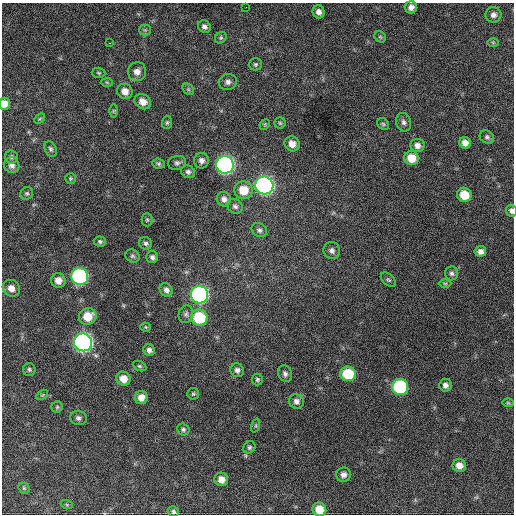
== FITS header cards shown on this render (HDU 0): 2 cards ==
NAXIS1  =                  512 / Axis length
NAXIS2  =                  512 / Axis length

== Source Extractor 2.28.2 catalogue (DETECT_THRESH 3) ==
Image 512 x 512 px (HDU 0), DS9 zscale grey, 1 PNG px = 1 image px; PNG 516 x 516 px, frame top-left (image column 1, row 512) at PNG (2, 3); each listed source drawn as its Kron ellipse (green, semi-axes under 4 px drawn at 4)
Background 927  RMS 25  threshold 74.1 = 3 sigma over >= 5 px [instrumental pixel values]
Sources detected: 95; all 95 listed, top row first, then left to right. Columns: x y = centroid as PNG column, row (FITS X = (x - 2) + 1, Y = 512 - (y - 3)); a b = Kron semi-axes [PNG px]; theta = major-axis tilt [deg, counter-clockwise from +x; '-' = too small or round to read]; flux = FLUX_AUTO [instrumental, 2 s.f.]
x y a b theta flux
246 7 2 2 - 3200
411 7 6 6 - 8700
319 12 6 6 - 7700
493 15 8 7 - 7300
204 27 7 6 - 5800
145 30 5 5 - 3100
380 37 6 5 - 2600
221 38 6 5 - 2800
493 42 6 4 -1 1900
109 43 3 2 - 3400
255 64 6 6 - 3200
137 72 9 9 - 11000
99 73 7 5 -2 2700
107 82 6 4 -3 2200
228 82 9 8 - 7200
188 89 6 5 - 2800
125 91 8 7 - 14000
143 102 9 7 -30 13000
4 104 6 5 - 14000
113 111 6 4 89 2100
40 119 6 4 44 2100
403 122 9 7 -74 6000
167 123 6 5 - 2900
280 123 6 5 - 2800
265 124 6 4 46 2400
383 124 7 5 -46 2700
487 137 7 6 - 4200
465 143 6 6 - 11000
292 144 8 7 - 13000
417 145 7 6 - 8200
51 149 8 5 -64 3800
11 157 6 6 - 4200
411 158 7 7 - 29000
201 161 8 7 - 7500
177 163 9 7 12 5200
158 164 6 5 - 3100
12 165 8 7 - 7900
225 165 9 8 - 650000
188 172 7 6 - 4900
70 178 5 5 - 2300
264 185 9 9 - 670000
243 190 9 9 - 34000
27 193 7 6 - 3100
464 195 7 7 - 32000
224 199 7 7 - 7600
235 206 8 7 - 5400
511 211 6 5 - 5200
147 220 6 5 - 2700
259 230 8 6 -34 4800
100 241 6 5 - 3100
146 243 7 6 - 4100
332 250 9 8 - 6800
480 251 6 5 - 7600
132 256 7 6 - 3800
152 257 6 6 - 4400
452 273 7 6 - 4200
80 276 8 8 - 340000
58 280 7 7 - 13000
388 280 9 5 -42 3300
445 283 6 4 0 2200
11 288 9 8 - 12000
166 290 7 6 - 6500
199 295 9 8 - 530000
186 314 9 7 72 4800
88 316 9 8 - 32000
199 318 8 8 - 94000
146 327 5 4 - 2000
83 342 9 9 - 780000
149 350 6 5 - 5200
139 366 7 4 -25 2800
29 369 6 6 - 3500
237 370 7 6 - 6300
285 374 8 6 -65 5400
348 374 8 7 - 68000
123 379 7 7 - 17000
257 379 6 5 - 3200
445 385 6 6 - 6700
400 387 8 8 - 200000
193 394 6 5 - 2500
42 395 6 4 34 2100
141 397 6 6 - 13000
296 401 7 7 - 7100
508 403 6 4 -2 2100
57 407 6 5 - 2900
78 418 8 7 - 5400
256 426 7 3 71 1800
183 429 6 6 - 3500
249 447 6 5 - 3400
459 465 7 6 - 12000
343 475 7 7 - 7700
221 479 7 6 - 14000
24 488 6 5 - 2500
67 505 6 4 -19 2000
319 509 7 6 - 28000
173 512 6 5 - 3600
At the frame edge (FLAGS 8, measured only in part): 3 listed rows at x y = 4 104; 511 211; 319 509